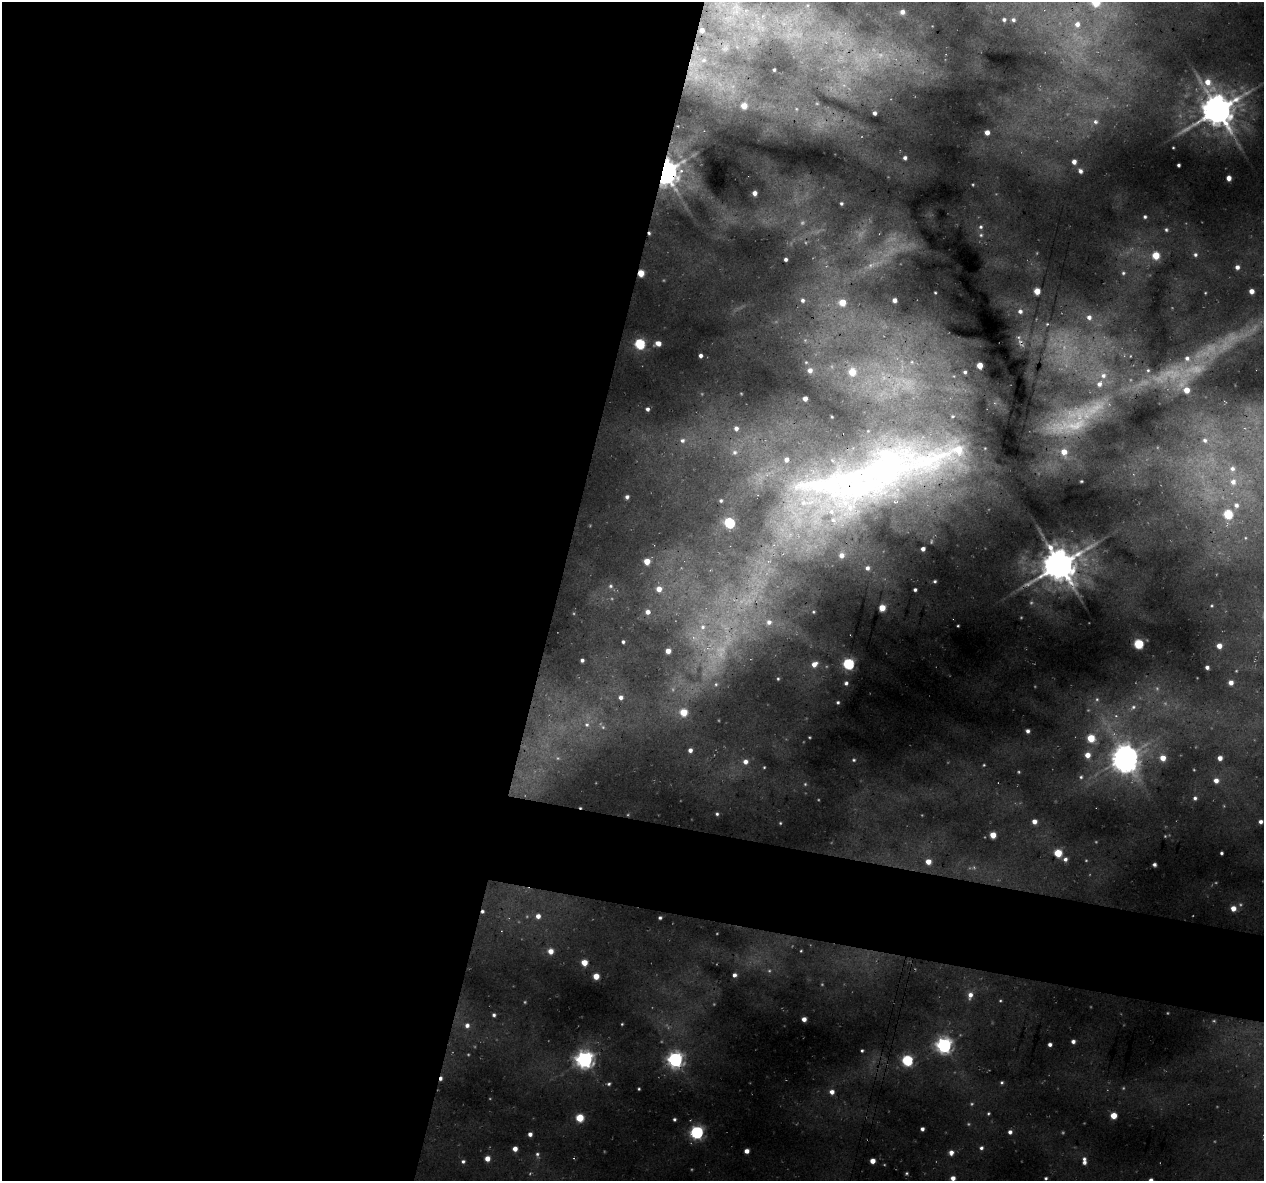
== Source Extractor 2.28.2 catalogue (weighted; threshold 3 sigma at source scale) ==
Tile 5 of 4 x 4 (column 1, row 2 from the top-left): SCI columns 23-1284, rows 2679-3857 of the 5081 x 5296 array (HDU 1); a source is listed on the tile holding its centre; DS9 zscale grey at full resolution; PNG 1266 x 1183 px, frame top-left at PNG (2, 2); no overlay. Shown black and unused: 49% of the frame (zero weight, under 3 of 4 exposures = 4% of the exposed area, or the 3 px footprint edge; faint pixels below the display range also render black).
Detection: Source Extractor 2.28.2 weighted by HDU 2 'WHT'; one run over the whole footprint, this tile lists its part. Background 0.0957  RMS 0.016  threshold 0.0727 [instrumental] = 3 sigma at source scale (4.5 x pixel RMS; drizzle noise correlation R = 1.50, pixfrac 1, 0.0396/0.0396 arcsec/px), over >= 5 px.
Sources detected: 193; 16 too faint to see at this stretch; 1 inside a brighter object's white glare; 4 cosmic-ray / hot-pixel residue — not listed; the other 172 listed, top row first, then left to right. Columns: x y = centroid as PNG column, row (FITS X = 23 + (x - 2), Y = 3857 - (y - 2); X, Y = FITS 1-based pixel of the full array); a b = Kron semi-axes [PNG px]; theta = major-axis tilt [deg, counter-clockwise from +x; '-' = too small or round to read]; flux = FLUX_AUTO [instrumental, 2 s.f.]
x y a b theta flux
902 12 6 6 - 8.2
1004 19 5 5 - 4.2
1013 20 6 6 - 4.8
1077 24 8 7 - 13
702 30 4 4 - 7
704 60 9 6 15 6.6
774 70 3 3 - 2.3
1207 82 7 7 - 20
744 106 5 5 - 18
1217 110 10 10 - 3200
874 113 4 3 - 4.6
1095 122 7 6 - 6
987 132 4 4 - 10
1173 148 3 2 - 1.2
905 158 4 4 - 5
1074 162 5 4 - 9
1179 165 3 3 - 2.7
681 171 6 5 - 4.1
1080 171 5 5 - 5.4
665 172 7 6 - 2200
1229 178 4 4 - 10
754 193 4 4 - 8.5
841 204 4 4 - 2.6
1145 217 4 4 - 2.6
981 227 6 6 - 3.5
1166 230 5 4 - 2.3
981 235 5 5 - 2.6
1156 255 5 5 - 39
1195 255 5 5 - 3.5
786 259 3 3 - 3.9
1237 267 5 5 - 6.9
641 273 5 4 - 31
1123 273 6 5 - 2.7
1037 291 5 4 - 26
1251 291 5 5 - 9.5
935 293 4 3 - 1.7
1205 293 4 3 - 1.2
802 300 5 5 - 4.5
894 300 5 5 - 8.3
842 302 6 5 - 26
1020 311 6 5 - 5.8
1089 317 7 7 - 7.6
658 343 5 4 - 11
640 344 5 5 - 110
700 356 4 3 - 5.1
1187 358 9 8 - 10
980 365 5 4 - 20
810 370 6 6 - 8.1
1148 370 5 4 - 2.3
852 372 6 5 - 32
965 372 5 5 - 4.2
1103 375 9 8 - 10
1099 384 8 8 - 9.4
1186 390 6 5 - 20
805 398 4 4 - 8.6
647 409 4 3 - 4.3
736 428 6 5 - 6.3
682 440 7 6 - 6.3
1205 440 7 6 - 5.2
958 450 13 12 - 40
735 452 7 7 - 5.6
1064 452 7 7 - 19
786 460 6 6 - 7.8
1232 469 8 7 - 7.8
877 472 260 79 18 1600
1081 481 3 2 - 1.4
1233 482 8 8 - 12
627 497 4 4 - 4.4
721 500 4 4 - 2.7
1236 505 8 7 - 7.9
1228 514 5 5 - 76
729 523 5 5 - 120
923 549 4 4 - 6.9
841 555 6 6 - 10
647 561 4 4 - 20
1059 565 10 10 - 3300
867 568 6 6 - 6.4
935 581 4 4 - 2.7
610 586 5 4 - 2.3
659 589 5 5 - 13
915 590 3 3 - 3.3
882 608 5 5 - 28
648 612 5 5 - 7.6
813 612 4 4 - 1.6
769 622 7 7 - 8.3
958 626 3 2 - 1.4
703 627 8 8 - 9.6
623 642 3 3 - 2.7
1139 644 5 5 - 92
1219 646 4 4 - 12
668 651 4 4 - 13
582 660 3 3 - 3.4
814 664 7 6 - 12
849 664 5 5 - 160
1207 667 4 3 - 4.8
778 679 4 4 - 1.7
846 683 6 5 - 4
1231 683 5 5 - 7.8
716 684 6 6 - 4
621 697 4 4 - 5.1
1097 699 6 5 - 3.2
838 702 4 4 - 2.3
1133 707 8 6 17 5.6
683 712 5 5 - 38
1116 716 6 4 -18 3
587 725 5 3 - 2.1
1028 731 4 3 - 4.5
1091 738 5 5 - 47
690 750 5 5 - 7.3
1087 755 6 6 - 15
1126 756 8 7 - 1500
1163 758 5 5 - 16
1220 758 4 4 - 8.4
854 760 4 3 - 2
745 762 6 5 - 9.3
1081 777 5 5 - 3
1216 780 5 5 - 9.1
1195 798 5 5 - 3.9
717 814 4 4 - 2.7
1034 822 5 4 - 9.6
1260 822 5 4 - 4.8
780 823 4 3 - 1.3
993 835 4 4 - 24
1058 853 5 5 - 46
1221 853 3 3 - 2.4
1065 859 6 6 - 5
928 862 6 5 - 12
1154 864 4 3 - 3.2
1233 908 5 5 - 14
538 916 5 5 - 9.5
660 918 3 3 - 2.6
550 951 5 5 - 13
801 951 4 3 - 1.3
584 963 5 4 - 22
734 975 5 4 - 4.5
596 976 5 4 - 21
970 995 8 6 77 9.3
494 1015 4 3 - 3
804 1019 4 4 - 7.3
467 1025 6 6 - 6.2
1073 1041 4 4 - 5.5
1050 1044 4 3 - 4.7
944 1045 6 6 - 470
862 1051 3 3 - 2
585 1059 7 6 - 680
675 1060 6 6 - 500
907 1060 5 5 - 150
1002 1082 5 5 - 2.5
609 1084 5 4 - 2.6
639 1089 3 3 - 1.5
832 1092 5 5 - 8.4
988 1113 5 4 - 1.9
1113 1116 5 5 - 25
580 1118 5 5 - 48
674 1119 4 4 - 2.4
922 1129 4 3 - 4.6
697 1132 6 6 - 280
1010 1132 4 4 - 5.1
530 1134 4 4 - 5.8
981 1148 5 4 - 3.6
515 1149 4 4 - 9.7
747 1151 4 4 - 8.5
951 1152 6 5 - 7.3
537 1154 5 5 - 2.7
487 1159 4 4 - 12
463 1161 5 4 - 3.1
872 1161 4 4 - 14
1084 1161 10 5 -90 6.8
906 1173 4 4 - 1.8
953 1178 5 5 - 7.6
1046 1178 4 3 - 2.2
1151 1180 4 4 - 5.2
Overlapping masked pixels (flux is a lower limit): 5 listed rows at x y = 702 30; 665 172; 641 273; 877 472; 675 1060
Isophote crosses this tile's border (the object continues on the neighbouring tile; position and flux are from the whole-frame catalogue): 2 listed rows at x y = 953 1178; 1151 1180